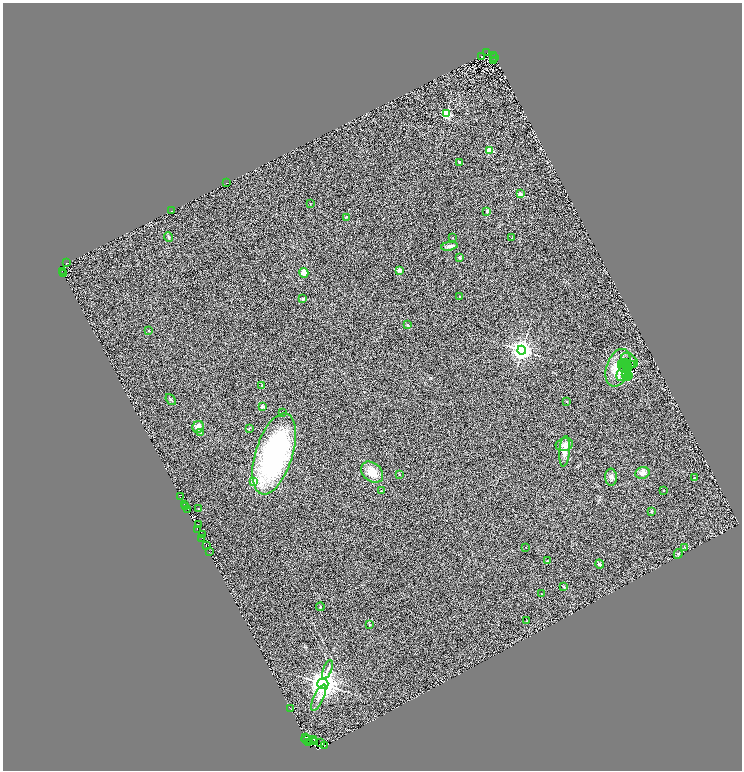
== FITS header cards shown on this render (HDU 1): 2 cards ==
NAXIS1  =                 1479
NAXIS2  =                 1536

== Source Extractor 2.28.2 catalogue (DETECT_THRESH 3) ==
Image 1479 x 1536 px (HDU 1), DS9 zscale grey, zoomed out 1/2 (1 PNG px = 2 x 2 image px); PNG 744 x 772 px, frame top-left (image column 2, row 1535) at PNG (3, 3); each listed source drawn as its Kron ellipse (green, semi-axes under 4 px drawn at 4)
Background 0.708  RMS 0.5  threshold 1.51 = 3 sigma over >= 5 px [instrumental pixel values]
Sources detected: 136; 41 cannot appear on this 1/2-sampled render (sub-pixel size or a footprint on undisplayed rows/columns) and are neither listed nor drawn; the other 95 listed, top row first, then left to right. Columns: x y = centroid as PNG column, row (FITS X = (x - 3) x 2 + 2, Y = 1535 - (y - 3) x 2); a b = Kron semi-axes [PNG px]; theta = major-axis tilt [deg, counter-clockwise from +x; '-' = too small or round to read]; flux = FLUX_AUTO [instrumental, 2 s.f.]
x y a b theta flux
487 53 2 1 - 44
481 56 2 1 - 39
494 56 2 1 - 80
495 57 2 1 - 16
494 61 2 1 - 30
447 113 3 3 - 7600
489 150 3 3 - 3300
460 162 3 2 - 170
226 183 2 1 - 320
520 194 4 3 - 280
310 204 2 1 - 63
171 211 2 2 - 310
487 211 4 3 - 130
346 217 3 3 - 74
168 237 5 3 - 130
453 238 2 2 - 78
511 238 2 2 - 36
449 246 8 4 11 310
460 257 2 2 - 530
67 263 3 1 - 270
399 270 2 2 - 1400
62 271 2 1 - 99
304 273 5 4 - 870
63 274 2 1 - 50
460 297 3 3 - 83
303 299 2 2 - 350
408 325 4 3 - 110
148 331 2 2 - 36
522 350 4 4 - 68000
629 360 9 6 -35 200
626 362 3 2 - 9.1
622 363 4 2 - 100
630 364 3 2 - 62
626 365 6 4 -24 120
633 365 3 2 - 98
623 367 4 1 - 88
618 368 19 11 72 2000
629 368 2 2 - 96
627 373 5 2 - 170
622 374 8 5 64 370
625 375 3 1 - 46
629 375 2 1 - 62
628 378 2 1 - 45
262 386 2 2 - 60
171 399 6 3 -52 140
567 401 2 2 - 160
262 407 2 2 - 930
283 412 2 1 - 70
198 427 6 5 - 610
249 428 4 2 - 85
200 432 3 2 - 47
564 445 9 6 15 460
565 451 15 5 85 800
274 454 42 18 73 22000
372 472 12 9 -42 1500
642 473 7 6 - 510
399 474 2 2 - 240
611 477 8 6 -88 370
694 478 2 2 - 51
253 482 3 2 - 670
381 491 2 2 - 90
664 491 2 2 - 34
181 497 2 1 - 190
184 504 2 1 - 300
186 506 2 2 - 600
187 509 2 2 - 1400
199 509 2 2 - 62
652 511 4 2 - 68
198 524 2 2 - 220
197 529 2 1 - 1000
202 535 2 1 - 270
202 538 2 1 - 48
206 546 4 2 - 3500
526 547 2 1 - 47
684 547 2 2 - 89
209 552 2 1 - 120
678 554 5 3 - 110
547 560 3 3 - 55
600 564 4 3 - 220
564 586 3 3 - 70
541 594 2 1 - 57
320 607 4 3 - 100
527 621 2 1 - 65
370 625 3 2 - 53
327 670 10 3 70 280
323 684 5 5 - 140000
319 698 14 5 65 510
290 708 2 1 - 310
305 737 3 1 - 2000
307 740 6 4 -3 1800
314 740 2 1 - 160
315 741 2 1 - 420
320 742 3 2 - 910
308 743 3 2 - 430
324 746 2 1 - 200
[41 sub-pixel or undisplayed-footprint detections neither listed nor drawn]